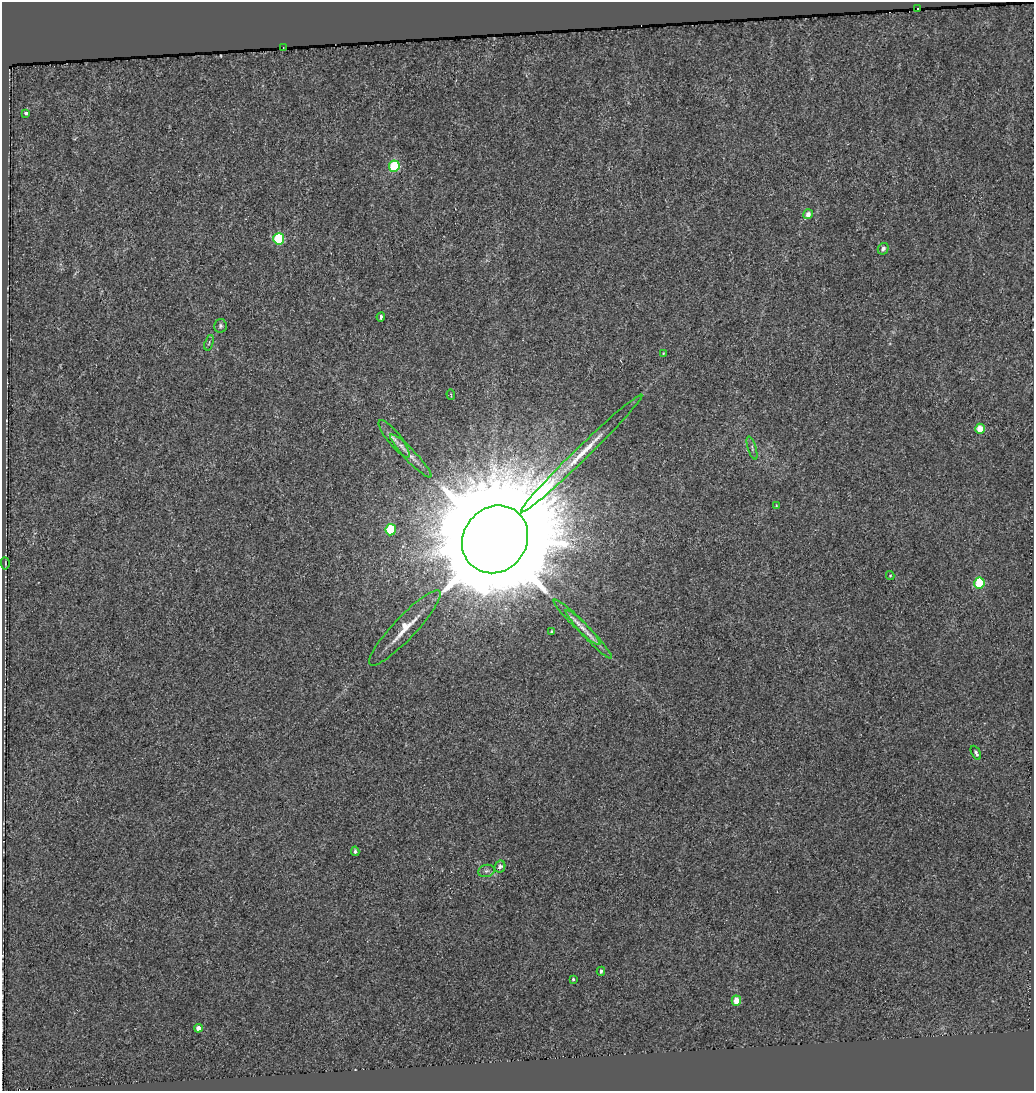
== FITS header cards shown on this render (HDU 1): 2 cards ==
NAXIS1  =                 1032
NAXIS2  =                 1089

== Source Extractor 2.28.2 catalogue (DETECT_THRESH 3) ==
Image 1032 x 1089 px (HDU 1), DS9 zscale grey, 1 PNG px = 1 image px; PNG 1036 x 1093 px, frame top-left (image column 1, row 1089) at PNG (2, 2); each listed source drawn as its Kron ellipse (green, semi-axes under 4 px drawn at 4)
Background -7.26e-05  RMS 0.0027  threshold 0.00811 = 3 sigma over >= 5 px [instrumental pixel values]
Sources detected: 35; all 35 listed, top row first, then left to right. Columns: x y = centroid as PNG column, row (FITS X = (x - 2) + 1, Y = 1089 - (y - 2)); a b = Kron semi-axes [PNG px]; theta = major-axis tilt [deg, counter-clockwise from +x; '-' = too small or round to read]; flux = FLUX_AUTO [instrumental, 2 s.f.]
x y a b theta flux
917 8 3 2 - 0.33
283 47 3 2 - 0.31
26 113 3 3 - 0.7
394 166 6 5 - 12
808 214 5 4 - 0.94
279 239 6 5 - 11
883 249 6 5 - 0.64
381 317 4 3 - 0.48
220 326 7 6 - 0.4
209 343 8 3 73 0.25
663 353 4 2 - 0.14
451 394 5 2 - 0.15
980 429 5 4 - 3.2
394 439 23 6 -51 1.5
752 448 12 4 -73 0.44
582 453 84 6 44 5.5
411 456 29 6 -46 1.8
776 506 4 3 - 0.18
391 530 5 5 - 9.1
495 539 35 31 52 6900
5 563 6 2 -86 0.19
890 575 4 4 - 0.19
979 583 5 5 - 7.9
577 622 32 5 -44 1.8
405 628 50 11 47 5
551 632 3 3 - 0.24
589 634 33 5 -47 1.9
976 753 7 4 -62 0.59
355 851 4 3 - 0.36
500 867 6 5 - 0.57
486 871 8 6 15 0.53
601 971 4 3 - 0.36
573 979 3 3 - 0.25
736 1001 5 4 - 2.7
198 1028 4 4 - 1.1